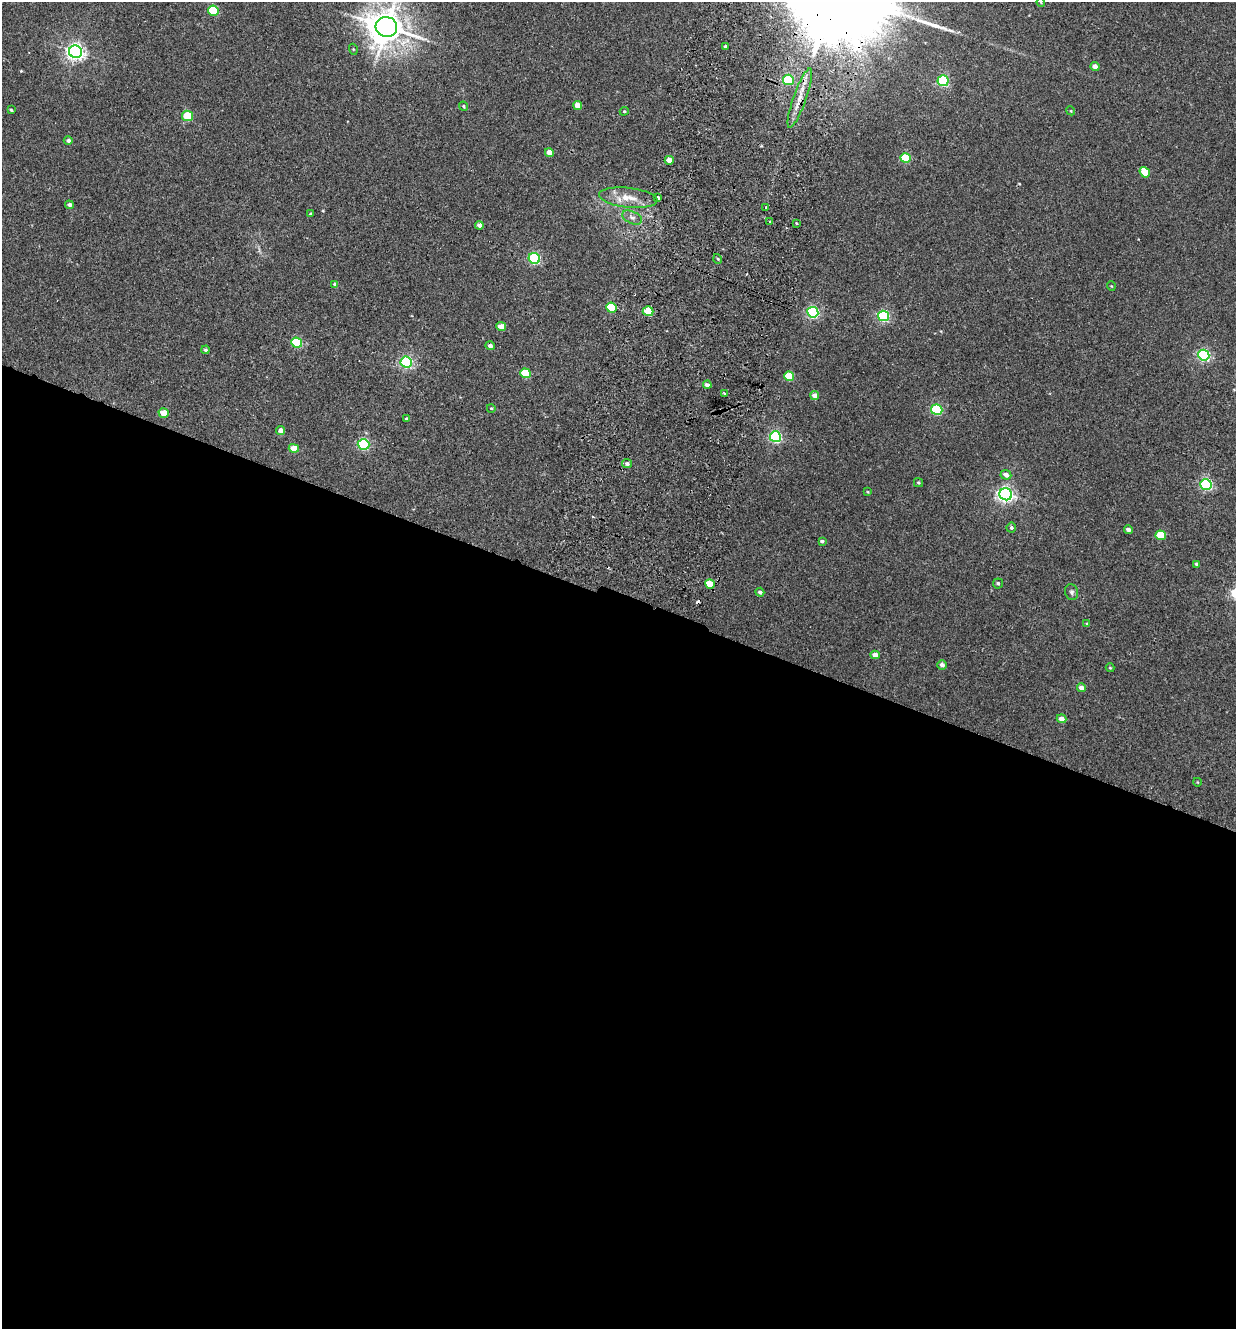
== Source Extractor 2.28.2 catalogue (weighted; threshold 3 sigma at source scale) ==
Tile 14 of 4 x 4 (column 2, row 4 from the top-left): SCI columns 1549-2782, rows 23-1349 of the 5438 x 5356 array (HDU 1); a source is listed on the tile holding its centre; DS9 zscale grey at full resolution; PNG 1238 x 1331 px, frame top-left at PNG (2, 2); each listed source drawn as its Kron ellipse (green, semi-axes under 4 px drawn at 4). Shown black and unused: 55% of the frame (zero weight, under 2 of 3 exposures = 3% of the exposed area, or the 3 px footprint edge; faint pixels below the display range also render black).
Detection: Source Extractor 2.28.2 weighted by HDU 2 'WHT'; one run over the whole footprint, this tile lists its part. Background 0.026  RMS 0.0068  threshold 0.0307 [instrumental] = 3 sigma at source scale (4.5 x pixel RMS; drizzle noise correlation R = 1.50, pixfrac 1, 0.05/0.05 arcsec/px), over >= 5 px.
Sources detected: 81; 1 cosmic-ray / hot-pixel residue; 1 long thin detection or spike segment (spike, bleed or trail) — neither listed nor drawn; the other 79 listed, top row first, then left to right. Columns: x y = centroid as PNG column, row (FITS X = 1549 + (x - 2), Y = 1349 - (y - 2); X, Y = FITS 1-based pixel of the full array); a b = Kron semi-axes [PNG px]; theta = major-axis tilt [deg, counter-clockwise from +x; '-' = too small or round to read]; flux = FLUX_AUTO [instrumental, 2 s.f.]
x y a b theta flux
1041 2 4 4 - 0.59
213 11 5 5 - 33
386 27 11 10 - 1400
725 46 3 3 - 1.4
353 49 5 3 - 0.58
75 52 6 6 - 260
1095 66 4 4 - 5.2
788 80 5 5 - 40
943 81 5 5 - 72
800 98 31 6 70 9.2
577 105 5 4 - 7.7
464 106 5 3 - 0.97
11 110 3 3 - 0.72
624 111 4 4 - 0.75
1071 111 4 3 - 0.61
188 116 5 5 - 24
68 141 4 4 - 1.7
549 153 4 4 - 6.4
906 158 5 5 - 36
669 160 4 4 - 6.3
1145 172 5 4 - 14
628 198 29 10 -6 11
658 198 3 3 - 3.1
69 205 4 4 - 1.9
766 207 3 2 - 1.3
311 214 4 3 - 0.64
632 217 10 6 -25 2.7
770 221 3 3 - 1.3
796 223 3 2 - 1
479 225 4 4 - 3.2
534 258 6 5 - 71
718 259 5 3 - 0.71
335 284 4 4 - 1.3
1111 286 4 3 - 0.5
611 308 5 5 - 36
648 311 5 5 - 28
813 312 5 5 - 99
884 316 5 5 - 81
501 327 5 4 - 10
297 343 5 5 - 45
490 346 4 4 - 2.1
206 350 4 4 - 1.3
1204 355 5 5 - 97
406 362 6 5 - 100
525 373 5 4 - 26
789 376 5 4 - 24
707 385 4 4 - 2.3
724 393 4 3 - 0.67
815 396 4 4 - 4.6
491 408 4 3 - 0.47
937 410 5 5 - 60
164 413 5 4 - 13
406 419 3 3 - 1.2
281 430 5 4 - 3.6
775 437 5 5 - 96
364 444 6 5 - 75
294 448 5 4 - 12
627 464 5 4 - 1.7
1006 475 5 5 - 3.6
918 483 4 4 - 0.82
1206 484 6 5 - 94
868 492 3 2 - 0.49
1006 494 6 6 - 210
1011 528 5 5 - 1.2
1128 530 4 4 - 2.7
1161 535 5 4 - 19
822 541 4 3 - 1.3
1196 564 4 3 - 0.98
998 583 5 5 - 1.3
710 584 5 4 - 16
760 592 4 4 - 1.8
1072 592 8 6 -76 1.8
1087 624 4 3 - 1.1
875 655 4 4 - 5.6
942 665 5 4 - 2.6
1110 668 4 4 - 0.63
1081 688 4 4 - 4.2
1061 719 5 4 - 4.6
1197 782 4 3 - 0.48
Overlapping masked pixels (flux is a lower limit): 1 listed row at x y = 800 98
Isophote crosses this tile's border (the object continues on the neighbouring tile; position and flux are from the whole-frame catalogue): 2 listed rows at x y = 1041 2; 386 27